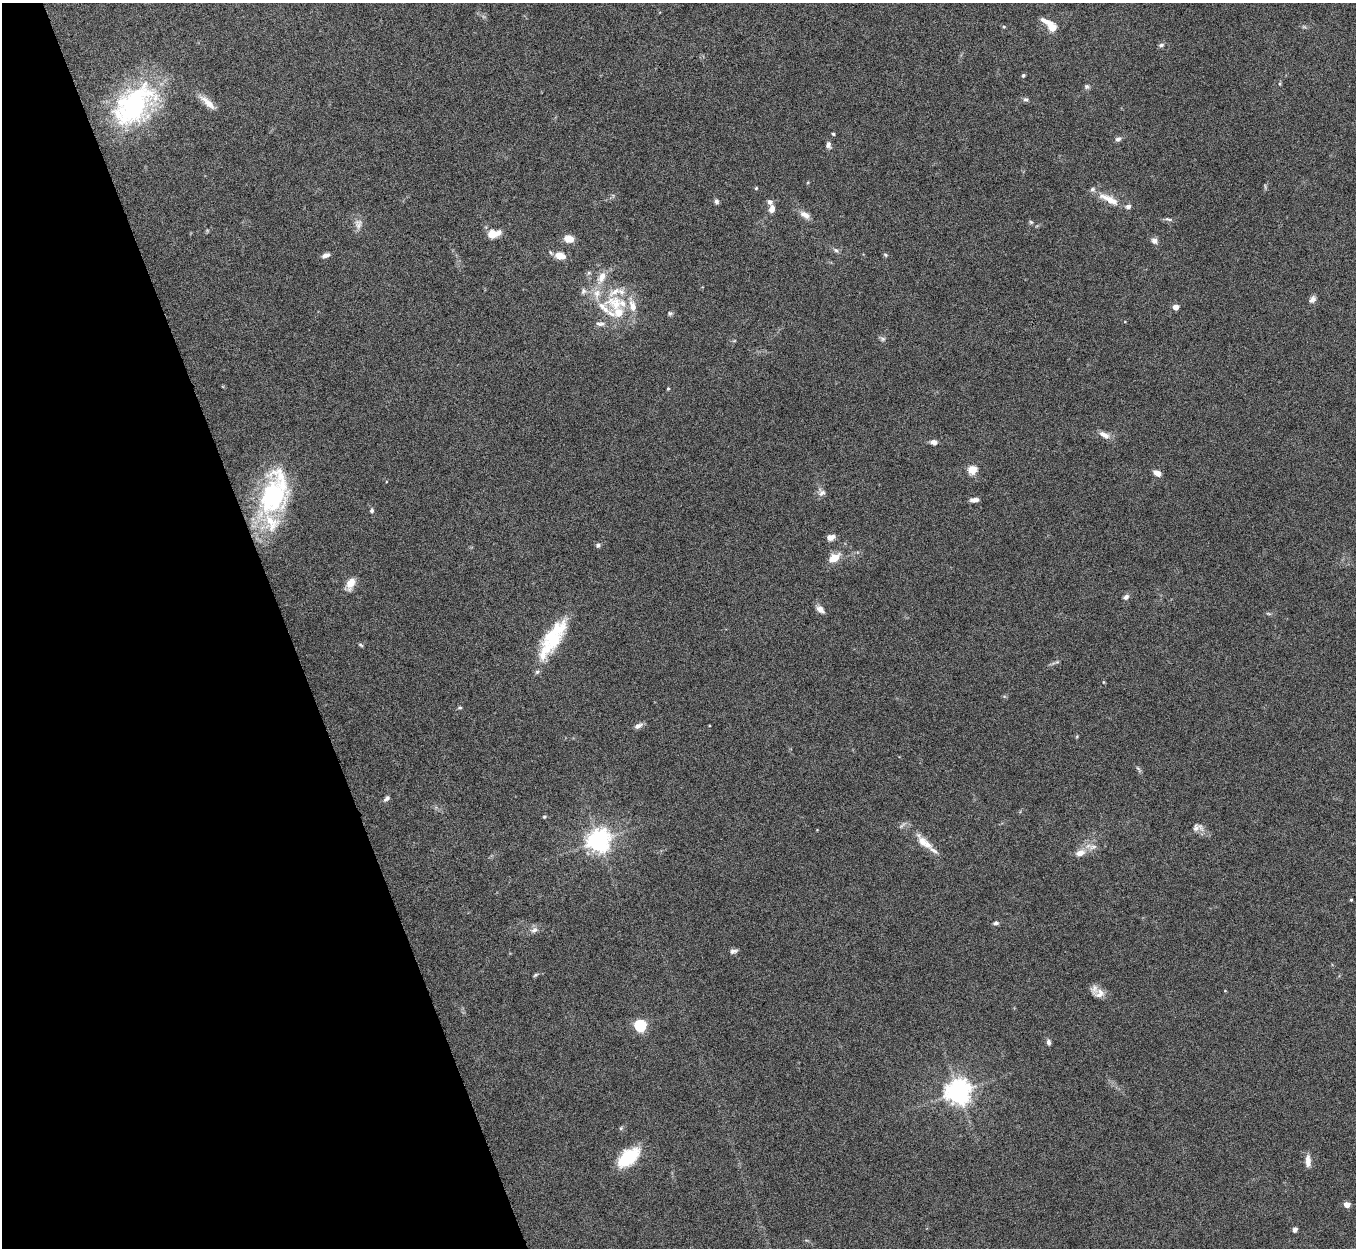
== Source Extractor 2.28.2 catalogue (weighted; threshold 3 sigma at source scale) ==
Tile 5 of 4 x 4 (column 1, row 2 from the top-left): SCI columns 2-1355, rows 2639-3884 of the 5423 x 5406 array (HDU 1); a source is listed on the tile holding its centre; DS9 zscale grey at full resolution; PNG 1358 x 1250 px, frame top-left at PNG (2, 3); no overlay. Shown black and unused: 21% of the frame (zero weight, under 5 of 10 exposures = <1% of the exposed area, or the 3 px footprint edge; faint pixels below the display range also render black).
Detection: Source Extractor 2.28.2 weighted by HDU 2 'WHT'; one run over the whole footprint, this tile lists its part. Background 0.147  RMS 0.0057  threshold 0.0234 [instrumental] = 3 sigma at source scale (4.09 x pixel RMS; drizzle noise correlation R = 1.36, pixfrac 0.8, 0.05/0.05 arcsec/px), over >= 5 px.
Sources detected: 94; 1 too faint to see at this stretch — not listed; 15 inside a brighter listed object's ellipse — not listed separately; the other 78 listed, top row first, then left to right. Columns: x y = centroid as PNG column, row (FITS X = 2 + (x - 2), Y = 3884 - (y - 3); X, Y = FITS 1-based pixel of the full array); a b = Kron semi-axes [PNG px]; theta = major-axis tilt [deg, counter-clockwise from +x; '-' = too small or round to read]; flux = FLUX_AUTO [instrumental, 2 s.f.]
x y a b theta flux
1004 26 5 3 - 0.61
1052 27 11 5 -45 21
1161 45 7 5 19 1.2
1023 75 5 4 - 0.81
1280 84 5 3 - 0.61
1087 87 6 6 - 1.1
1026 99 7 6 - 1.2
207 102 26 8 -43 5.8
134 105 60 35 46 78
833 134 4 3 - 0.59
1118 139 7 5 22 1.8
828 145 7 5 -84 2.1
756 188 5 4 - 0.6
1109 199 29 9 -27 8.7
716 201 6 5 - 1.4
772 209 11 7 76 3.1
805 215 16 8 -32 3.6
1168 219 11 4 -17 1.3
1031 222 6 5 - 0.83
358 224 15 11 90 3.8
494 234 16 9 13 6.3
569 239 11 8 -10 6.2
1154 241 8 7 - 2.1
836 250 8 5 -27 1.4
326 255 9 5 20 2.2
885 255 6 5 - 0.8
560 256 11 7 -16 7.4
602 277 16 9 64 6.6
583 291 9 7 64 1.8
1312 299 11 7 44 2.1
615 303 31 22 -28 26
1175 307 4 4 - 6.9
670 313 7 6 - 1.1
600 324 13 6 -10 2.2
883 339 8 6 -1 1.2
734 341 6 3 19 0.57
668 389 4 3 - 0.57
1104 435 16 8 -26 3.7
934 442 8 6 -11 2.5
972 470 5 5 - 24
1157 473 8 5 -31 3.3
822 492 11 10 - 2.6
272 497 50 34 81 71
974 500 9 5 4 2.7
372 511 6 5 - 1.1
830 537 7 5 10 4.4
598 545 6 6 - 1.2
834 558 11 7 33 8.5
350 583 14 8 63 6.7
1126 597 8 6 34 1.7
820 609 11 7 -44 3.1
1268 613 6 4 -19 0.73
553 642 59 16 54 27
361 645 7 4 -28 0.73
460 707 6 4 15 0.72
638 726 11 6 26 2.2
1138 769 11 4 -56 1.1
387 798 8 5 42 1.7
544 817 5 4 - 0.71
1196 828 12 8 70 2.5
599 841 7 7 - 440
922 842 23 10 -58 6.1
1093 847 13 7 8 3.5
1080 853 12 8 18 4.9
1351 900 3 3 - 0.57
996 923 7 5 6 1.3
534 930 10 7 41 2.3
733 951 10 6 11 1.7
535 975 8 4 36 0.77
1225 991 4 3 - 0.41
1100 993 15 12 32 4.8
640 1025 5 5 - 71
1049 1042 7 5 -72 1.6
958 1092 8 7 - 530
628 1157 25 14 39 25
1308 1161 16 7 -86 3.9
1347 1205 4 4 - 7.1
1295 1230 5 5 - 1.7